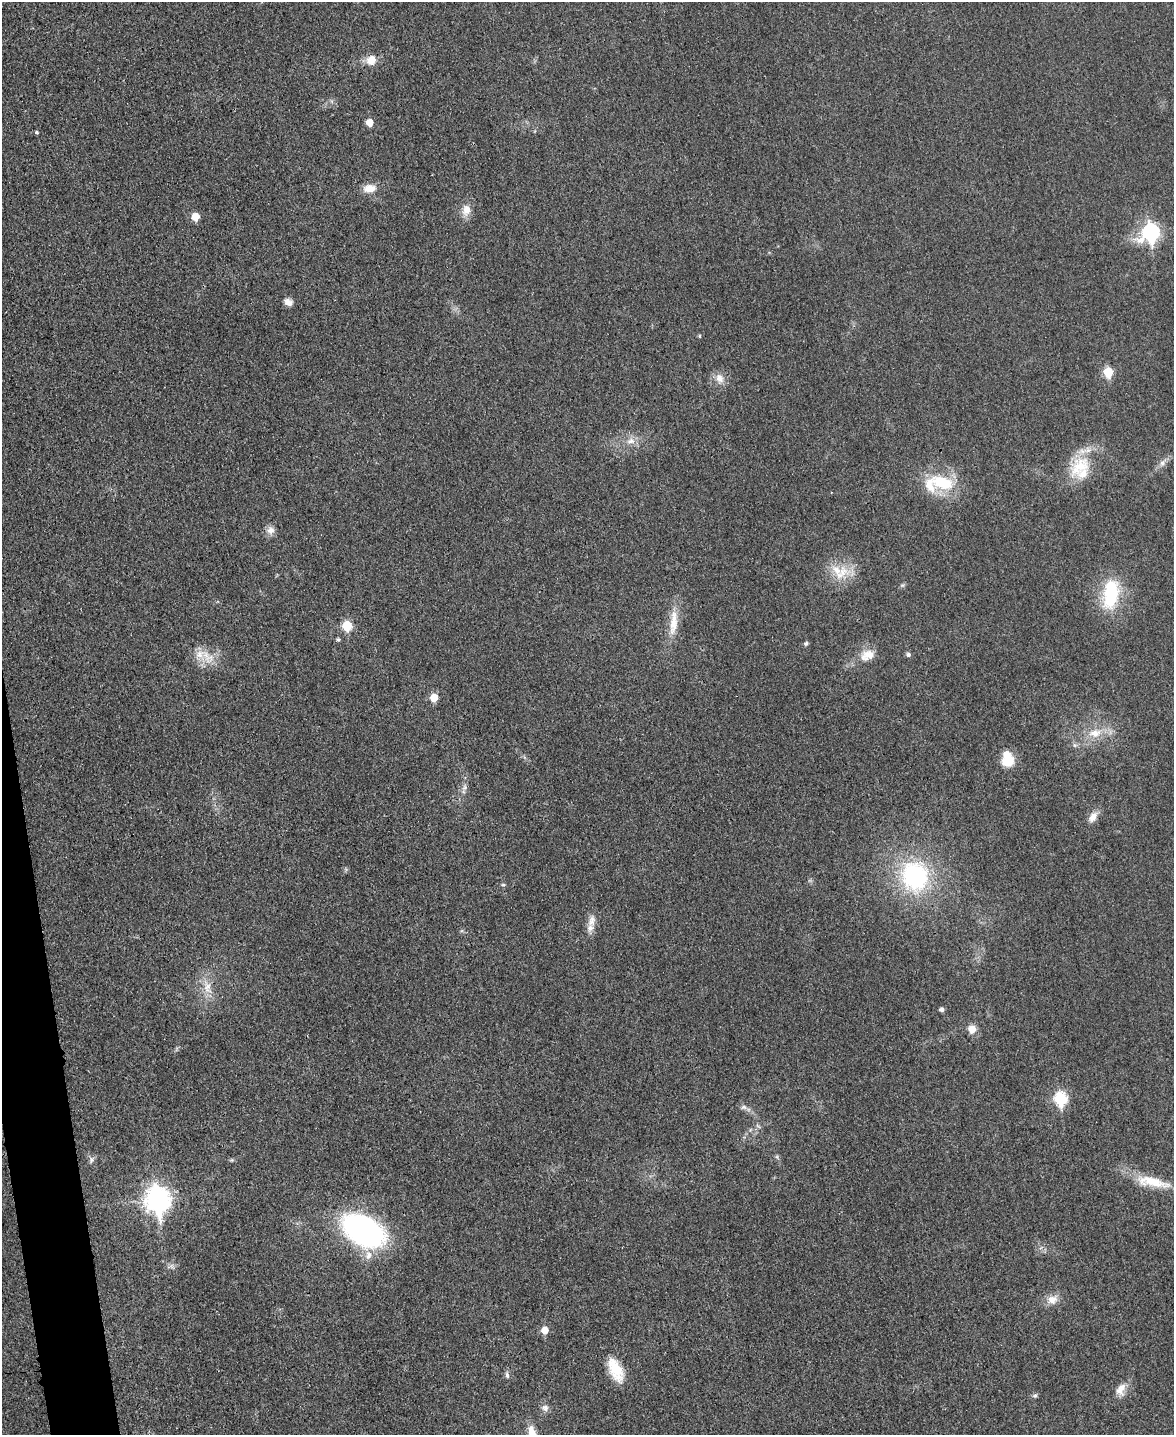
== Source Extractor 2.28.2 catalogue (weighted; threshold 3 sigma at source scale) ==
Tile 7 of 4 x 3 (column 3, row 2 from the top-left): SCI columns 2359-3530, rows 1686-3118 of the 4714 x 4696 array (HDU 1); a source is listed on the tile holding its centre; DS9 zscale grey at full resolution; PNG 1176 x 1437 px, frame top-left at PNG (2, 2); no overlay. Shown black and unused: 2% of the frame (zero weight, under 3 of 4 exposures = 2% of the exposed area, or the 3 px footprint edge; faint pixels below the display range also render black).
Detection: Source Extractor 2.28.2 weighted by HDU 2 'WHT'; one run over the whole footprint, this tile lists its part. Background 0.0269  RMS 0.0049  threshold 0.0222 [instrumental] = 3 sigma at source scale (4.5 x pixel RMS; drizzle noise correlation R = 1.50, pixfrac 1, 0.05/0.05 arcsec/px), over >= 5 px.
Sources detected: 56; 1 inside a brighter object's white glare — not listed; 4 inside a brighter listed object's ellipse — not listed separately; the other 51 listed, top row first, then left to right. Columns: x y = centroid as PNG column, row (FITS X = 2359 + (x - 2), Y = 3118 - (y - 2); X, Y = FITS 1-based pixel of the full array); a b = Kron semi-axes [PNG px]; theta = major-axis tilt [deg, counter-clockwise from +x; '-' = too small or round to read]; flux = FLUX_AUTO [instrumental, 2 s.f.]
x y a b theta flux
371 60 11 9 52 6.5
370 123 5 5 - 6.5
37 132 4 3 - 1.6
369 188 16 10 2 5.7
466 210 16 12 83 5
195 217 6 5 - 9.5
1151 232 9 8 - 130
288 302 10 7 -34 3
699 336 4 4 - 0.57
1108 372 6 5 - 20
719 378 13 10 -60 4.2
631 441 13 8 2 3.8
1162 463 8 6 64 1.9
1080 467 38 23 42 21
940 482 26 20 -3 20
270 530 11 10 - 3.1
841 573 28 15 35 12
1111 594 37 18 82 30
673 623 40 10 84 10
347 626 6 6 - 21
338 639 5 5 - 0.9
806 643 6 5 - 1.1
908 654 6 6 - 1.2
868 655 20 13 21 7.1
206 656 18 9 -61 6.7
434 697 6 5 - 9
1095 733 19 12 10 9.1
1075 745 6 6 - 1.2
1007 759 17 13 -84 11
465 788 9 4 81 1.4
1093 817 16 9 55 4
915 876 34 30 -77 62
503 885 6 4 0 0.63
592 921 20 10 81 4.9
207 987 21 11 -81 7.7
942 1010 5 4 - 1.6
972 1029 9 9 - 4.6
1061 1099 7 6 - 51
744 1107 8 6 13 1.4
91 1160 10 6 59 1.6
1152 1182 47 12 -11 15
158 1200 11 9 -84 360
364 1230 30 19 -29 170
368 1255 13 9 79 4
1052 1299 15 12 27 5
545 1330 6 6 - 5.7
615 1370 30 13 -66 13
507 1375 9 5 -75 1.3
1120 1390 17 11 64 5.2
1035 1395 7 5 67 0.96
545 1408 9 9 - 2.2